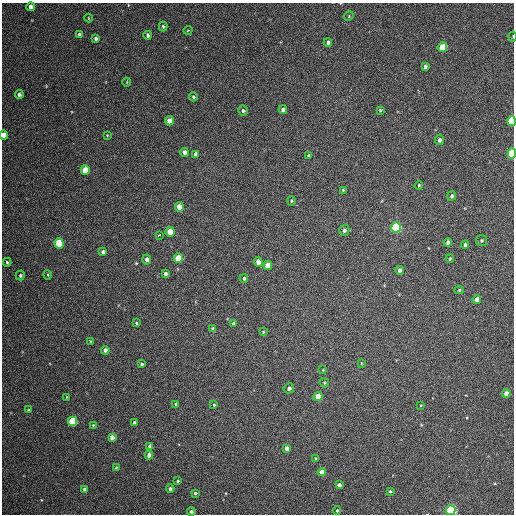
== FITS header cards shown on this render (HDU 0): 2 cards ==
NAXIS1  =                  512 / Axis length
NAXIS2  =                  512 / Axis length

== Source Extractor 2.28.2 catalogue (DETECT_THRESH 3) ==
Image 512 x 512 px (HDU 0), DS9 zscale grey, 1 PNG px = 1 image px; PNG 516 x 516 px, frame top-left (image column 1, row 512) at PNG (2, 3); each listed source drawn as its Kron ellipse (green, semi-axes under 4 px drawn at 4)
Background 107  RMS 10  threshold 30.4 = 3 sigma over >= 5 px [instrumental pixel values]
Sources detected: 92; all 92 listed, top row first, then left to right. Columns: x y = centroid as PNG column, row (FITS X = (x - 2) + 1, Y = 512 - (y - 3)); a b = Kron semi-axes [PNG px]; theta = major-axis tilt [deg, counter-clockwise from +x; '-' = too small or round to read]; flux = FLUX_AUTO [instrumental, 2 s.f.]
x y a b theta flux
31 7 4 4 - 3800
349 16 5 4 - 680
88 18 4 3 - 380
163 27 5 4 - 990
188 30 5 3 - 530
79 34 4 3 - 1100
148 35 4 3 - 1600
513 37 5 2 - 710
96 38 4 3 - 1800
328 43 4 4 - 2200
442 47 5 4 - 19000
425 66 4 3 - 1500
127 82 4 3 - 510
19 95 4 4 - 1800
193 97 4 4 - 1100
283 110 4 4 - 3500
380 110 4 4 - 740
243 111 5 5 - 1400
169 121 4 4 - 6000
512 121 5 4 - 47000
4 135 4 4 - 7200
107 135 3 2 - 440
439 140 5 4 - 1800
185 152 4 4 - 3400
195 154 4 3 - 2300
512 154 5 4 - 50000
309 156 3 3 - 1300
85 170 5 4 - 17000
419 185 4 3 - 750
343 190 3 3 - 620
452 196 5 4 - 1400
291 201 5 4 - 840
179 207 5 4 - 9600
396 227 5 5 - 97000
344 230 5 5 - 1900
170 232 5 4 - 10000
159 235 3 3 - 5100
481 241 5 5 - 1000
448 242 4 4 - 2300
59 243 5 5 - 30000
465 245 4 3 - 1700
103 252 4 4 - 2200
178 258 5 4 - 23000
147 259 5 4 - 2900
450 259 4 3 - 710
7 262 4 3 - 1000
258 262 4 4 - 6200
268 265 4 4 - 11000
400 270 4 4 - 2300
165 274 4 3 - 2200
20 275 5 4 - 1200
48 275 5 3 - 580
244 278 4 3 - 1100
459 290 5 4 - 790
477 299 4 4 - 6300
136 323 4 3 - 810
234 324 4 4 - 2700
213 329 4 4 - 3200
263 332 3 3 - 660
90 341 4 2 - 510
105 350 4 4 - 2800
361 363 3 2 - 480
142 364 3 3 - 1000
323 370 3 3 - 550
324 383 5 4 - 850
289 388 5 5 - 2300
506 393 4 4 - 5600
67 397 4 2 - 500
318 397 4 4 - 11000
176 404 4 3 - 1300
214 405 3 3 - 680
421 405 3 2 - 520
28 410 3 2 - 690
73 421 4 4 - 39000
134 422 3 3 - 1500
93 425 3 3 - 580
112 437 4 4 - 5000
150 446 4 4 - 3100
287 448 4 4 - 4500
149 455 4 4 - 3200
316 458 3 2 - 640
116 467 3 3 - 620
322 472 4 4 - 6500
178 481 3 3 - 800
339 485 4 4 - 3000
85 489 4 3 - 1700
170 489 4 4 - 1800
390 491 3 3 - 800
195 493 3 3 - 1100
337 510 4 3 - 980
451 510 5 4 - 120000
191 511 4 4 - 1700
At the frame edge (FLAGS 8, measured only in part): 5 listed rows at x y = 513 37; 512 121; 4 135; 512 154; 451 510